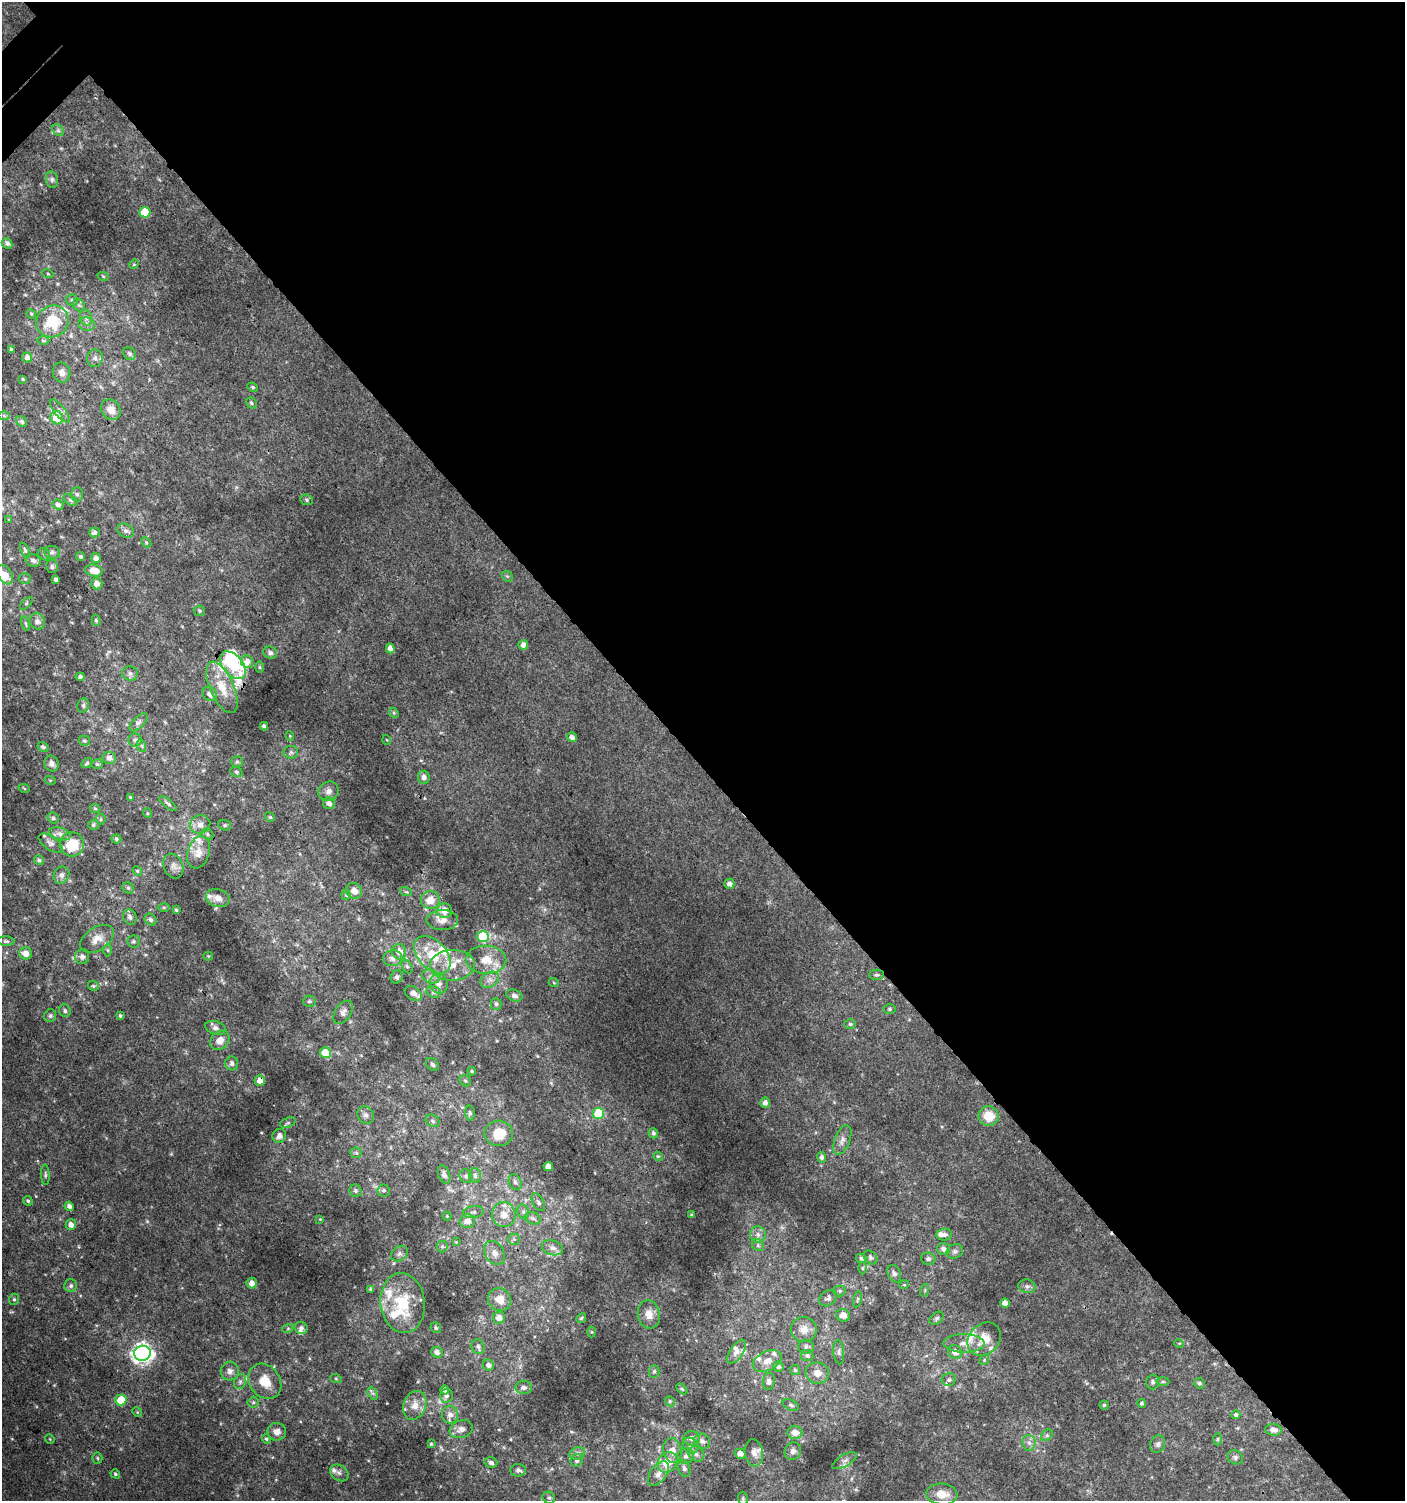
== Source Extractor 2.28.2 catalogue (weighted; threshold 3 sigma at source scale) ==
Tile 8 of 4 x 4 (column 4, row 2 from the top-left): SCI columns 4413-5815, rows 3030-4528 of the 6060 x 6084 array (HDU 1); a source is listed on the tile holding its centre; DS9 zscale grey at full resolution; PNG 1407 x 1503 px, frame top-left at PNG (2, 2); each listed source drawn as its Kron ellipse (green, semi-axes under 4 px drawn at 4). Shown black and unused: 51% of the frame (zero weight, under 3 of 4 exposures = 4% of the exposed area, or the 3 px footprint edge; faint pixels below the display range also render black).
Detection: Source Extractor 2.28.2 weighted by HDU 2 'WHT'; one run over the whole footprint, this tile lists its part. Background 0.00477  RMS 0.0021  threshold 0.0096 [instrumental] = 3 sigma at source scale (4.5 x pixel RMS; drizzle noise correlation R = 1.50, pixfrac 1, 0.0396/0.0396 arcsec/px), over >= 5 px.
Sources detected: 344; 3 inside a brighter object's white glare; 1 cosmic-ray / hot-pixel residue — neither listed nor drawn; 31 inside a brighter listed object's ellipse — not listed separately; the other 309 listed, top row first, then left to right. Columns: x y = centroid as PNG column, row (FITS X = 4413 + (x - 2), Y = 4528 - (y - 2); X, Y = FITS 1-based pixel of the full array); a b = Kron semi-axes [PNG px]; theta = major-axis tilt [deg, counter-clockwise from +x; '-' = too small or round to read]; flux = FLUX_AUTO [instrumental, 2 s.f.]
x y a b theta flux
58 130 6 5 - 0.47
52 180 8 6 -77 0.58
145 212 5 5 - 6.6
7 243 6 5 - 0.61
134 264 5 4 - 0.24
48 274 5 3 - 0.21
103 276 6 3 -19 0.22
72 300 6 5 - 0.4
79 305 7 5 -44 0.44
31 314 5 4 - 0.26
86 318 8 6 -73 0.68
52 321 17 15 37 8.2
87 324 8 6 -6 0.93
43 341 6 4 -2 0.39
11 350 4 3 - 0.33
129 354 7 6 - 0.55
27 357 5 5 - 0.88
95 358 9 8 - 0.9
62 372 10 8 -76 1.1
23 379 3 3 - 0.22
253 387 5 3 - 0.31
251 403 6 5 - 0.39
111 410 11 9 -49 1.8
60 411 14 5 -51 0.92
4 416 6 4 -2 0.3
57 418 7 6 - 3.9
22 422 6 5 - 0.49
77 494 7 6 - 0.5
70 500 8 5 -36 0.39
306 500 6 5 - 0.36
58 505 6 4 -23 0.63
9 520 4 3 - 0.19
126 531 9 6 -30 0.76
94 532 5 5 - 0.66
146 542 6 4 -47 0.29
25 550 8 4 -65 0.38
52 552 8 6 -8 0.65
44 554 7 5 -43 0.47
81 557 5 4 - 0.37
96 558 5 4 - 0.87
33 560 8 6 -24 0.69
52 567 6 6 - 0.54
94 571 9 6 -9 2.5
5 575 10 6 -58 2.1
507 576 6 4 -43 0.3
25 579 6 5 - 0.37
56 579 4 3 - 0.53
97 583 6 5 - 1.2
26 603 8 3 46 0.26
199 611 6 5 - 0.35
96 620 5 4 - 0.35
37 621 8 7 - 0.99
26 624 7 3 -71 0.31
523 645 5 4 - 1.2
390 648 5 4 - 1.2
270 653 7 6 - 0.61
247 662 6 6 - 1.3
233 665 16 10 -48 5.4
259 667 5 3 - 0.25
130 673 8 7 - 0.76
80 677 4 4 - 0.6
222 687 27 12 -66 4.9
210 694 8 6 -47 1.2
83 705 7 5 69 0.51
394 713 5 4 - 0.29
139 722 11 5 46 0.71
264 726 4 3 - 0.47
290 736 5 3 - 0.17
572 737 5 4 - 0.84
135 740 6 6 - 0.59
387 740 5 3 - 0.18
84 741 6 5 - 0.36
142 746 6 4 -72 0.32
43 747 6 4 -33 0.53
291 752 7 6 - 0.59
109 758 6 6 - 1
237 762 6 5 - 0.38
87 763 6 3 36 0.26
52 764 8 7 - 0.97
97 764 6 5 - 0.33
236 772 6 5 - 0.34
424 777 6 6 - 0.91
50 780 5 3 - 0.2
24 788 6 3 -20 0.19
328 791 10 9 - 1.1
130 797 4 3 - 0.22
329 803 6 6 - 0.91
168 804 10 4 -39 0.52
95 808 5 4 - 0.28
147 813 5 3 - 0.2
270 817 5 4 - 0.27
53 818 6 5 - 0.4
101 819 5 5 - 0.32
200 824 10 9 - 1.4
93 825 6 5 - 0.34
225 825 6 5 - 0.37
60 834 11 6 -17 0.91
207 834 6 5 - 0.39
116 839 5 4 - 0.32
51 843 14 6 -35 0.87
72 844 12 12 - 6.3
198 852 16 11 72 2.3
39 860 5 4 - 0.42
173 866 13 9 -66 1.2
137 871 5 4 - 0.27
61 875 9 7 59 0.92
729 884 5 5 - 0.86
128 888 6 5 - 0.39
354 891 8 7 - 1.5
406 892 6 3 -18 0.28
346 895 5 4 - 0.32
218 898 12 9 -15 1.6
430 900 9 9 - 2.9
164 907 6 4 -1 0.25
176 910 4 4 - 0.29
444 911 8 7 - 2.5
130 917 8 6 -62 0.91
151 920 6 5 - 0.58
442 920 16 10 -1 1.8
483 936 6 5 - 12
97 939 18 11 33 2.7
6 941 8 5 -1 0.44
133 941 6 6 - 0.45
107 950 6 4 -90 0.37
399 952 7 7 - 1.9
26 953 6 6 - 1.7
432 955 22 14 -47 6.2
208 956 4 4 - 0.2
82 957 7 7 - 0.87
393 958 9 8 - 1.2
486 960 20 14 -2 3.9
452 965 22 15 2 4.5
407 967 7 5 -62 0.41
876 975 7 5 1 0.43
431 976 9 6 -17 0.95
397 977 7 6 - 0.51
489 980 10 7 32 1.1
554 983 5 3 - 0.18
439 984 10 9 - 1.3
93 986 6 4 -21 0.3
434 992 7 5 -22 0.59
413 993 9 6 -35 1.4
514 996 8 5 -21 0.7
309 1001 6 5 - 0.44
496 1004 6 5 - 0.55
889 1009 6 5 - 0.38
65 1011 6 5 - 0.49
343 1012 13 8 56 1.1
50 1016 6 6 - 0.43
120 1016 4 3 - 0.34
850 1024 6 5 - 0.38
215 1028 11 6 -17 0.86
220 1040 11 8 46 2.2
325 1053 5 5 - 5.5
232 1063 7 6 - 0.75
432 1064 7 5 -44 0.53
472 1071 4 3 - 0.27
260 1081 5 5 - 1.5
465 1081 6 5 - 0.39
765 1103 5 5 - 0.91
470 1113 7 5 -89 0.43
599 1113 5 5 - 9.1
366 1115 9 7 -55 0.87
989 1116 10 9 - 4.3
433 1121 7 6 - 0.54
288 1123 8 5 22 0.42
499 1133 14 13 - 4
653 1133 5 4 - 0.45
279 1136 7 6 - 0.89
842 1140 15 7 69 1.3
356 1153 6 5 - 0.35
658 1156 5 4 - 0.25
822 1157 5 4 - 0.63
548 1167 4 4 - 1.5
444 1174 9 5 -69 0.68
45 1175 10 3 -87 0.4
466 1176 7 6 - 0.55
475 1176 7 5 -86 0.59
515 1182 8 6 -61 0.66
384 1190 6 6 - 0.48
355 1191 6 6 - 0.52
28 1201 5 4 - 0.32
538 1202 10 5 -61 0.53
69 1206 5 4 - 0.76
473 1212 10 6 9 0.69
523 1212 7 5 -69 0.54
504 1215 12 12 - 2.4
691 1215 4 3 - 0.25
447 1216 4 4 - 0.2
533 1218 8 6 -21 0.59
320 1219 4 4 - 0.18
467 1221 7 7 - 1.5
71 1225 5 5 - 1.2
758 1234 8 8 - 0.99
944 1235 7 6 - 0.9
514 1239 6 5 - 0.45
456 1242 4 4 - 0.18
758 1245 6 5 - 0.45
442 1246 6 5 - 0.44
552 1248 11 7 -17 1
944 1249 6 6 - 0.9
955 1251 8 7 - 0.66
495 1253 13 9 -60 1.4
399 1254 9 7 39 0.67
871 1257 8 6 -47 0.58
861 1258 5 4 - 0.48
928 1259 7 6 - 0.55
863 1268 6 4 -90 0.3
894 1274 9 6 -65 0.71
252 1283 5 5 - 1.2
904 1285 5 3 - 0.2
71 1286 6 6 - 0.48
1027 1286 8 7 - 0.68
371 1289 4 4 - 0.41
925 1290 6 4 72 0.31
840 1291 6 5 - 0.36
828 1298 10 7 38 0.67
14 1299 6 5 - 0.34
500 1299 12 11 - 2.7
857 1299 8 3 77 0.33
403 1303 30 22 -84 11
1005 1303 5 4 - 1.5
649 1314 14 11 -78 2.2
843 1315 7 6 - 2
499 1318 6 6 - 1.6
581 1318 5 4 - 0.27
936 1318 8 5 42 0.42
288 1328 5 3 - 0.22
301 1328 6 6 - 0.78
436 1328 6 5 - 0.42
804 1329 13 12 - 2.1
592 1332 5 3 - 0.2
984 1339 18 15 45 3.6
964 1343 20 9 0 2.1
1179 1343 5 3 - 0.18
478 1347 7 6 - 0.66
806 1347 7 7 - 0.74
437 1352 6 5 - 0.91
736 1352 14 6 54 1.1
839 1352 12 5 -85 0.68
955 1352 7 6 - 1.6
142 1353 8 7 - 110
807 1355 6 5 - 0.52
984 1360 5 4 - 0.28
767 1361 15 9 25 1.9
488 1365 6 5 - 0.76
778 1367 5 5 - 0.59
795 1370 5 5 - 0.38
230 1371 9 9 - 1
654 1371 6 5 - 0.4
817 1373 12 10 -8 2
336 1379 6 3 -20 0.28
949 1380 7 6 - 0.6
265 1381 19 15 -54 3.7
769 1381 8 6 83 0.68
1163 1381 6 4 1 0.3
240 1382 8 6 70 0.56
1153 1382 7 6 - 0.5
1199 1383 5 5 - 0.39
524 1387 8 6 1 0.8
682 1389 6 4 -45 0.29
445 1390 4 4 - 0.77
373 1393 7 4 -64 0.47
446 1396 7 6 - 0.76
121 1400 5 5 - 7.3
670 1401 5 4 - 0.3
253 1402 5 5 - 0.31
1141 1403 4 4 - 0.38
415 1405 15 11 68 2.2
791 1405 8 5 -26 0.45
1104 1405 4 4 - 0.33
137 1412 5 4 - 0.24
450 1415 9 8 - 1.3
1236 1415 4 4 - 0.53
461 1429 12 8 18 1.3
1273 1430 8 6 -6 1.2
277 1432 9 9 - 1.4
795 1432 7 6 - 2
1047 1435 7 5 45 0.41
692 1438 8 7 - 1.2
50 1439 5 4 - 0.2
266 1439 5 4 - 0.31
1217 1439 6 4 88 0.3
702 1441 8 7 - 1
1029 1443 8 6 -86 0.82
431 1444 4 4 - 0.22
1158 1444 9 7 63 0.67
691 1446 8 7 - 0.84
672 1451 13 9 -78 2.2
793 1451 9 8 - 0.93
577 1453 8 6 21 0.66
754 1453 13 9 -81 1.4
696 1454 8 7 - 0.88
740 1454 5 5 - 1.2
686 1456 8 8 - 0.93
1235 1457 8 6 -30 0.61
97 1458 5 5 - 0.29
577 1461 6 6 - 0.56
844 1461 14 5 30 0.84
667 1462 11 9 49 4.3
491 1463 6 5 - 0.63
684 1468 8 6 -73 0.7
518 1470 7 6 - 0.74
339 1473 10 7 -35 0.76
115 1474 5 4 - 0.35
658 1474 14 8 53 1.6
942 1494 16 10 -5 3.1
549 1498 6 5 - 0.42
743 1498 6 5 - 0.31
Overlapping masked pixels (flux is a lower limit): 1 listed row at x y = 260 1081
Unlisted compact peaks at least as high as the median listed source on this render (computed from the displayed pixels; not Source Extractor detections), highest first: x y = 147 1221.